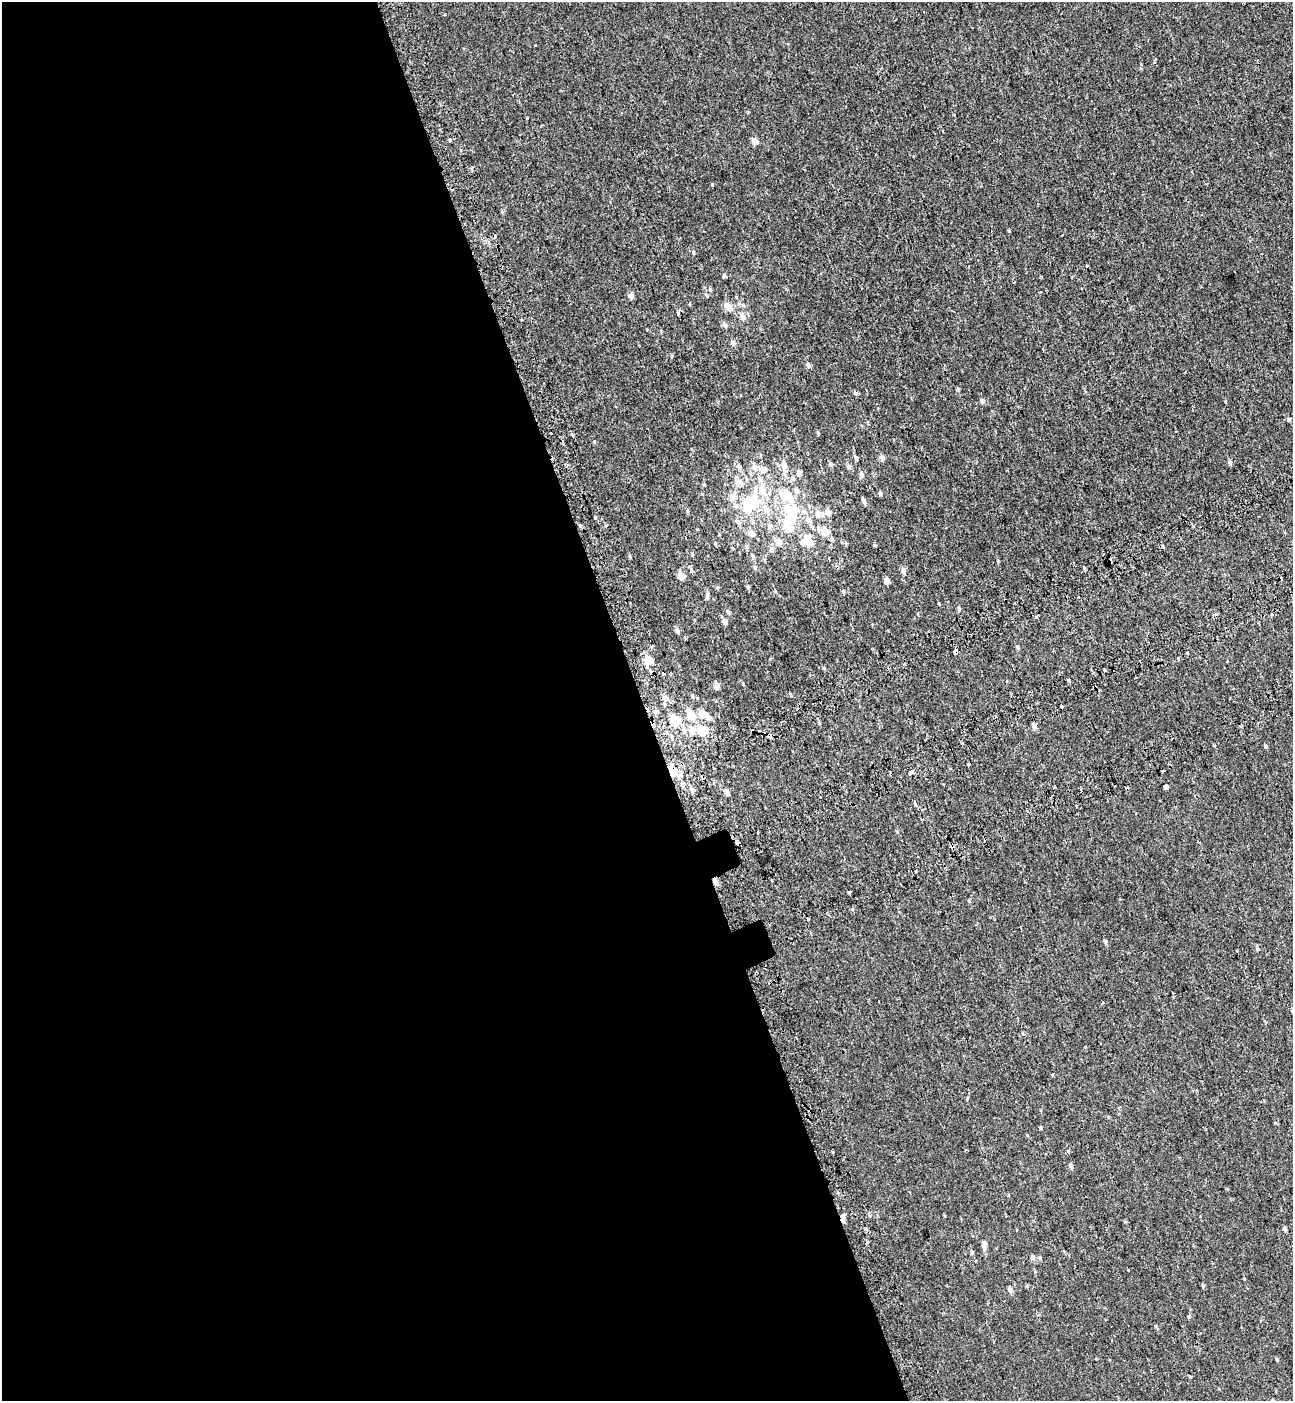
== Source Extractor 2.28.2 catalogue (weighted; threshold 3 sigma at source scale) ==
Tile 9 of 4 x 4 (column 1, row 3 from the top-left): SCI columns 233-1523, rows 1499-2897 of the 5576 x 5797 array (HDU 1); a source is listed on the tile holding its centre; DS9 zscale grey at full resolution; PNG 1295 x 1403 px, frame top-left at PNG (2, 2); no overlay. Shown black and unused: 50% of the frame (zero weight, under 2 of 3 exposures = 6% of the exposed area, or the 3 px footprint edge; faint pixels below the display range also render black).
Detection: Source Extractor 2.28.2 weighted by HDU 2 'WHT'; one run over the whole footprint, this tile lists its part. Background -7.26e-04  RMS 0.0031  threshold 0.0137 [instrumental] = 3 sigma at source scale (4.5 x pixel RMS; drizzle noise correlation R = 1.50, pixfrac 1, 0.0396/0.0396 arcsec/px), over >= 5 px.
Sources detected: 168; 3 inside a brighter object's white glare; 19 cosmic-ray / hot-pixel residue — not listed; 7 inside a brighter listed object's ellipse — not listed separately; the other 139 listed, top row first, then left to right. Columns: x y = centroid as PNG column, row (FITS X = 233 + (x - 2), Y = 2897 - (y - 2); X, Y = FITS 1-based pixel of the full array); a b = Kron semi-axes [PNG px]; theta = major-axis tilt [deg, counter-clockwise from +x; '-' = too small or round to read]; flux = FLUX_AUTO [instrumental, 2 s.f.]
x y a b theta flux
527 118 3 3 - 1.4
450 139 3 3 - 1.6
755 141 5 4 - 2.8
472 169 5 3 - 0.34
712 185 4 3 - 1.6
693 252 5 4 - 0.39
1087 266 3 3 - 1.5
724 276 6 4 90 0.47
710 289 6 5 - 0.41
1081 289 3 3 - 0.81
631 296 5 4 - 1.9
743 305 7 4 -46 0.56
728 307 9 7 -43 2.3
742 317 8 7 - 1.5
725 325 6 5 - 0.89
733 343 7 5 -64 0.82
808 365 6 5 - 0.8
958 389 5 4 - 0.34
982 401 5 5 - 0.85
1289 419 5 5 - 0.48
882 457 6 5 - 1.1
856 458 5 4 - 0.87
1230 463 6 5 - 0.65
830 464 5 5 - 0.55
784 465 14 7 -82 2
739 466 7 6 - 0.91
848 467 7 5 -76 0.83
762 469 12 8 -22 1.7
799 473 7 6 - 1.2
861 474 7 5 -75 0.95
793 478 7 6 - 0.75
746 479 6 4 -72 0.39
738 482 7 6 - 2.4
762 489 17 10 86 3.9
796 490 8 6 -73 1.1
880 493 6 4 -75 0.48
785 495 8 7 - 7.3
732 496 11 8 69 2.1
749 503 10 7 -35 9.8
864 503 7 4 -44 0.46
735 505 8 6 -72 0.82
788 507 11 9 -51 4
766 509 16 8 -57 2.7
804 512 9 8 - 1.5
828 512 7 6 - 1.8
818 514 10 8 -82 1.8
594 518 3 2 - 0.55
789 520 15 9 46 8.3
808 520 7 7 - 1.6
738 522 10 6 -35 0.89
607 525 3 2 - 1.7
770 526 8 7 - 1.1
1193 526 3 3 - 0.39
825 531 6 6 - 4.3
752 533 7 6 - 1.7
832 539 6 5 - 0.43
808 541 11 7 -64 4.5
778 542 7 6 - 3
715 543 5 4 - 0.3
771 549 7 7 - 0.83
692 554 5 4 - 0.31
753 557 6 4 -73 0.57
998 561 4 4 - 0.28
1073 563 3 2 - 0.29
755 567 5 4 - 0.46
903 571 6 5 - 1.1
681 576 5 5 - 4.1
887 581 4 4 - 2.2
748 587 5 5 - 0.41
843 591 5 4 - 0.43
707 595 10 4 81 0.63
959 608 6 4 -70 0.4
728 612 6 4 -73 0.54
1272 615 4 3 - 0.43
1036 617 3 3 - 1.6
725 621 5 5 - 1.5
677 630 6 5 - 0.91
1017 647 6 4 -73 0.37
955 651 4 4 - 9.9
1188 652 3 3 - 1.4
648 660 8 7 - 3.4
824 668 6 3 -72 0.28
1104 670 3 3 - 1.4
663 673 3 3 - 0.48
1068 680 3 3 - 0.89
716 686 5 5 - 2.1
692 696 6 5 - 0.48
665 698 7 7 - 1.5
1062 707 3 3 - 1.6
656 711 6 6 - 0.73
702 713 8 7 - 2.6
691 715 13 8 -61 4.7
708 717 7 6 - 1.3
675 721 6 5 - 14
819 723 5 4 - 0.29
1034 726 6 5 - 1
1240 726 3 3 - 0.58
692 730 8 7 - 2.4
703 730 5 5 - 11
769 735 5 4 - 2
1214 746 3 3 - 0.53
1266 746 5 4 - 0.4
969 764 2 2 - 0.24
672 772 7 6 - 6.9
911 772 4 3 - 4.6
682 784 6 4 16 0.58
1166 787 5 4 - 5.9
692 790 7 6 - 0.98
727 792 6 5 - 1.1
821 797 3 3 - 0.79
915 804 5 3 - 0.71
1077 806 3 3 - 0.59
897 831 3 3 - 0.78
985 841 6 3 -77 4.6
715 881 7 5 -66 1.5
849 892 3 3 - 1.2
969 901 4 4 - 0.29
808 919 3 3 - 3
1105 941 6 4 -73 0.47
1258 949 4 4 - 0.61
1103 1003 4 3 - 1.4
1052 1074 4 3 - 0.41
1040 1128 4 3 - 1.4
1068 1151 4 3 - 0.5
833 1152 3 3 - 2
1071 1166 6 4 -71 0.81
843 1218 8 4 -83 1.7
866 1229 4 4 - 0.51
1285 1229 6 4 -76 0.49
866 1243 5 3 - 0.37
984 1243 7 5 -87 1.5
972 1252 6 4 90 0.43
1033 1257 7 6 - 0.72
1128 1270 3 3 - 0.48
1203 1285 5 4 - 0.38
1010 1290 6 5 - 1.1
1189 1316 4 3 - 0.74
1277 1360 4 3 - 0.29
1190 1377 3 3 - 1.7
Overlapping masked pixels (flux is a lower limit): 6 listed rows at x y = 955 651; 769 735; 672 772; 985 841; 715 881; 843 1218
Unlisted compact peaks at least as high as the median listed source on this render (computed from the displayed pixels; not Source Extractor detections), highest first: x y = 818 432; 743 684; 1225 401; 1027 1286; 1009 230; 1027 1135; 791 696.